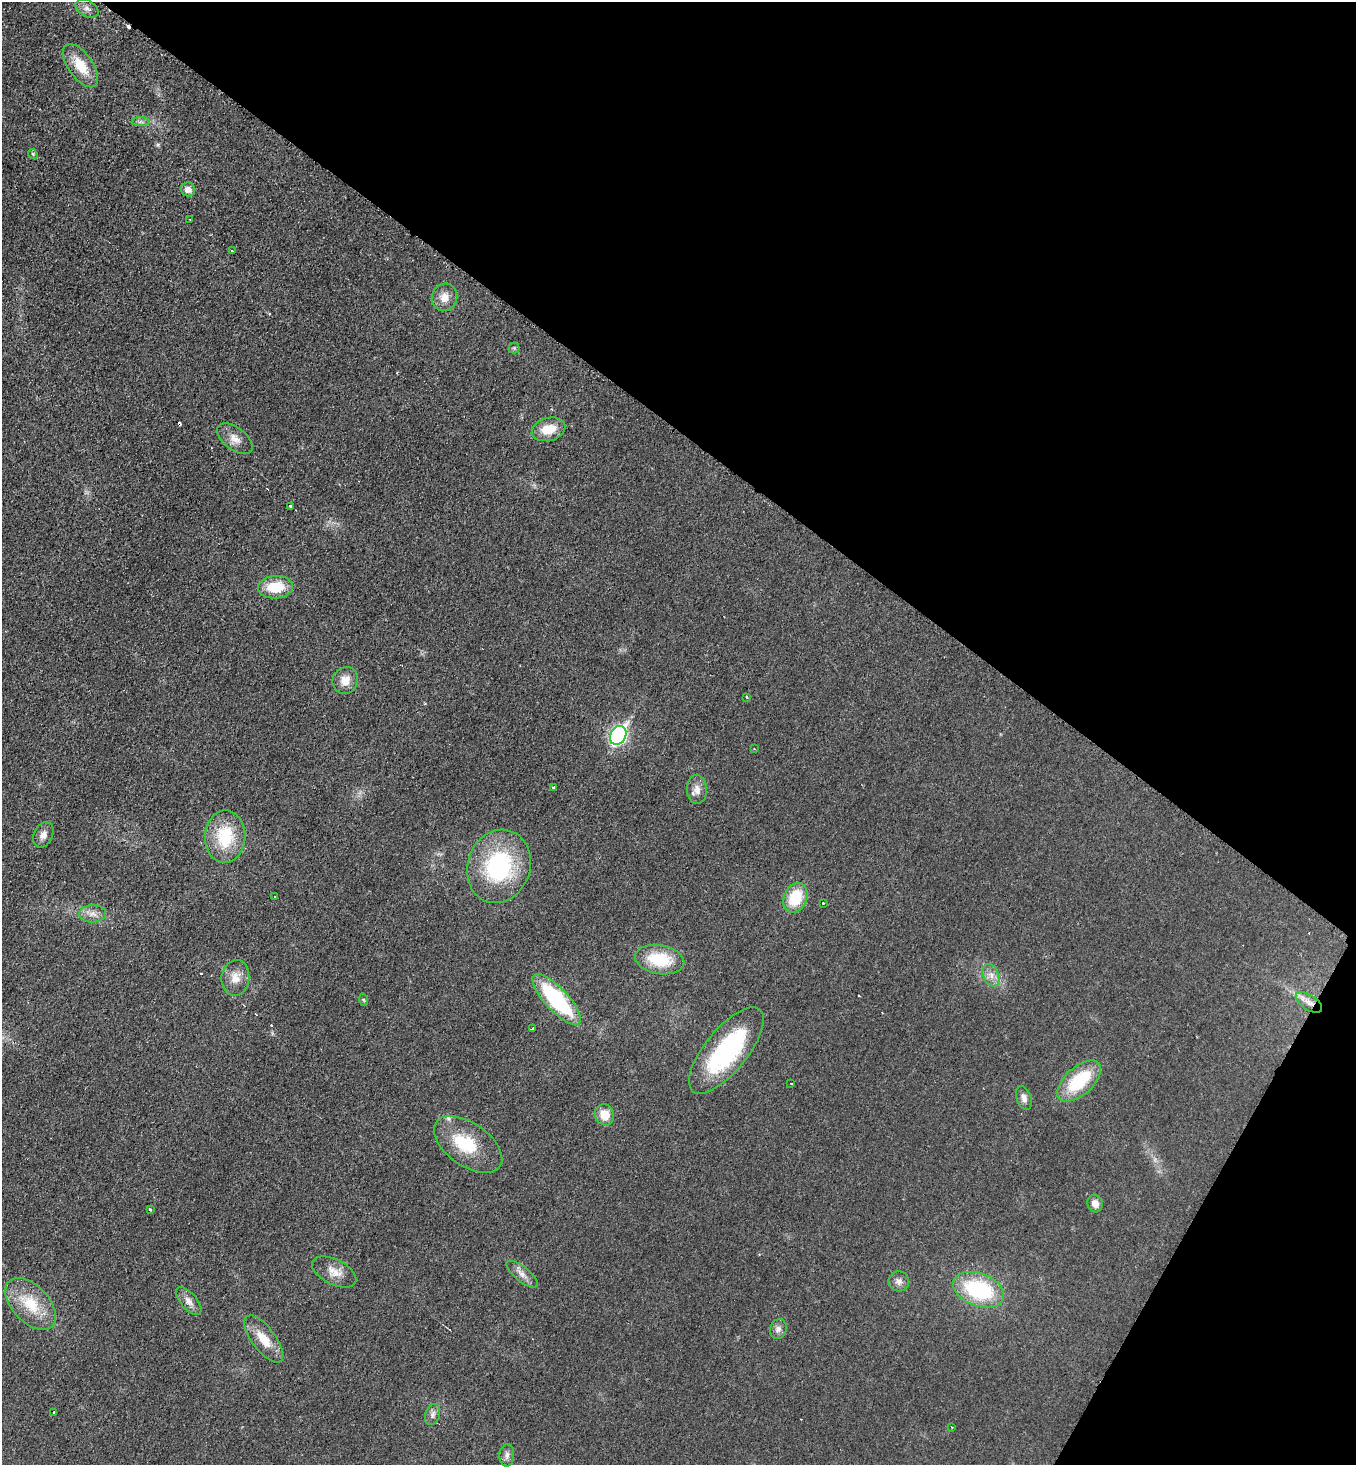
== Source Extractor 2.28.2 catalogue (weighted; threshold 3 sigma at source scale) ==
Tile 8 of 4 x 4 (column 4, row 2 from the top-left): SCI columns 4219-5572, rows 2934-4396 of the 5866 x 5858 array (HDU 1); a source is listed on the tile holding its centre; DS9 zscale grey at full resolution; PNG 1358 x 1467 px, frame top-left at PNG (2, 2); each listed source drawn as its Kron ellipse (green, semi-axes under 4 px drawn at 4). Shown black and unused: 34% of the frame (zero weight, under 2 of 3 exposures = <1% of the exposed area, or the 3 px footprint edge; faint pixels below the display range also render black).
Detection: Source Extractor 2.28.2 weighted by HDU 2 'WHT'; one run over the whole footprint, this tile lists its part. Background 0.025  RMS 0.0061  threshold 0.0273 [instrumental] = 3 sigma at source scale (4.5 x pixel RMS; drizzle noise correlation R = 1.50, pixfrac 1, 0.05/0.05 arcsec/px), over >= 5 px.
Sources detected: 62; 1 inside a brighter object's white glare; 6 cosmic-ray / hot-pixel residue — neither listed nor drawn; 2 inside a brighter listed object's ellipse — not listed separately; the other 53 listed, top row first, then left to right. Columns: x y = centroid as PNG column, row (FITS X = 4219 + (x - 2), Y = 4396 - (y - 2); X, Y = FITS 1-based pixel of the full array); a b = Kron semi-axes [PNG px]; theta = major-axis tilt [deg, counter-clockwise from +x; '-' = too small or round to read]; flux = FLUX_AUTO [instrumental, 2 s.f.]
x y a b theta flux
87 8 12 8 -31 3.1
80 66 25 12 -54 15
140 122 9 4 0 1.6
33 154 5 4 - 0.65
188 189 7 7 - 3.5
190 220 3 2 - 0.6
232 251 3 2 - 2.1
445 297 14 12 74 6.4
514 348 5 5 - 0.85
549 429 17 11 16 12
235 439 20 11 -38 6.1
290 506 3 3 - 2.9
275 587 17 11 4 19
345 680 14 12 58 7.2
747 697 3 3 - 1.4
618 735 10 7 62 170
754 749 3 2 - 0.47
553 787 3 3 - 1.3
697 789 15 10 -87 4.4
43 835 13 9 64 4
225 837 26 20 87 28
499 866 37 31 71 63
275 897 3 3 - 1.3
795 898 15 11 67 22
823 903 3 3 - 0.95
92 914 13 8 1 4.6
660 960 25 14 -10 24
991 975 11 8 -68 4.2
235 978 18 14 82 7.7
364 1000 6 4 -70 0.69
557 1000 33 11 -47 60
1309 1002 15 7 -34 4.5
532 1029 3 3 - 7.7
726 1050 53 21 51 80
1079 1081 27 14 42 33
791 1083 2 2 - 0.69
1024 1098 12 7 -72 3.1
605 1115 11 9 -70 9.8
468 1144 39 21 -35 27
1095 1204 9 7 -72 4.4
150 1210 3 3 - 0.98
334 1272 24 12 -27 7.6
522 1274 19 7 -39 4.4
899 1281 10 10 - 3.3
978 1290 26 16 -20 55
189 1301 17 8 -49 4.2
31 1304 31 18 -46 21
778 1329 10 8 75 2.7
264 1339 28 11 -53 13
54 1412 3 3 - 0.99
433 1414 11 7 72 2.8
952 1427 2 2 - 0.51
507 1455 11 7 86 2.6
Overlapping masked pixels (flux is a lower limit): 1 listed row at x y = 1309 1002